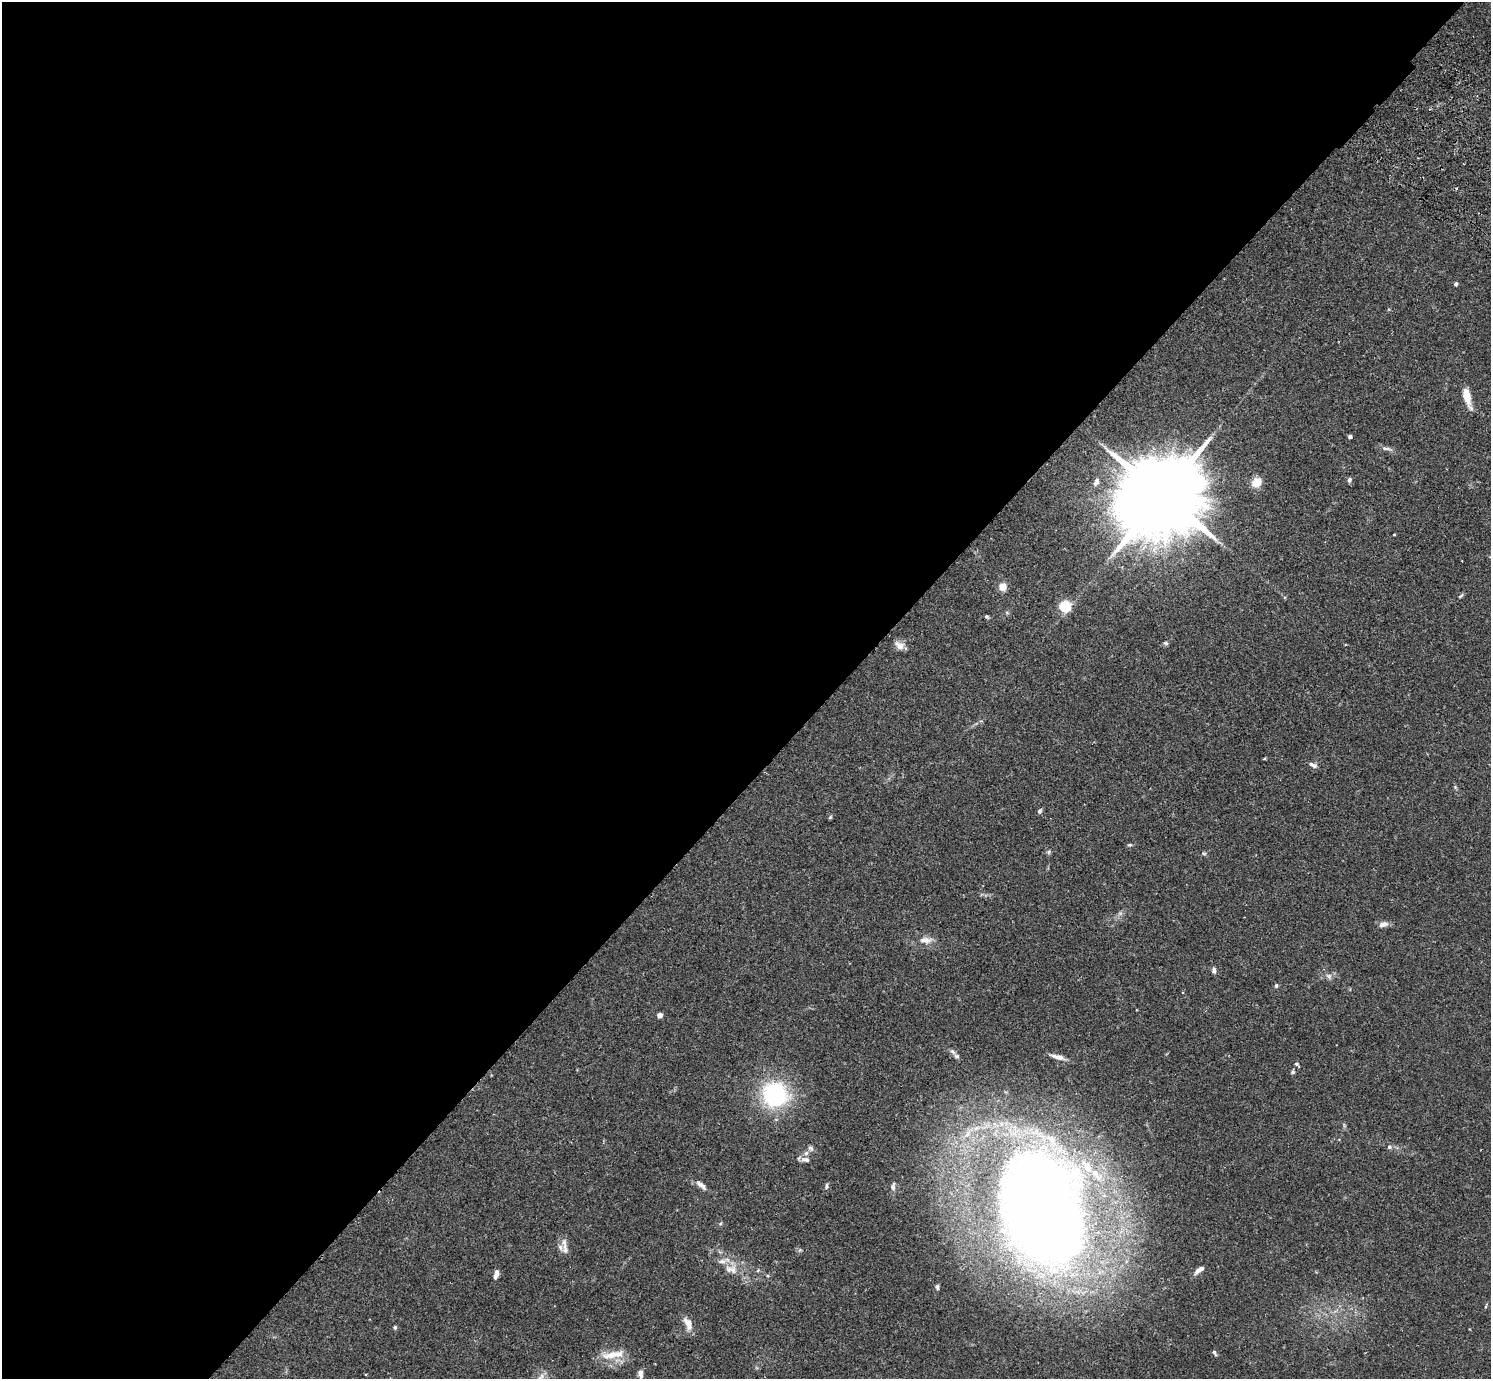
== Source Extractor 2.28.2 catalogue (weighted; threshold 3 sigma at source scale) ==
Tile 5 of 4 x 4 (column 1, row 2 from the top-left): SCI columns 40-1528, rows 2956-4332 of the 6033 x 6050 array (HDU 1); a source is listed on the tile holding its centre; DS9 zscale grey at full resolution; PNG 1493 x 1381 px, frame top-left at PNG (2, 2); no overlay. Shown black and unused: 56% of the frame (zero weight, under 2 of 3 exposures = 3% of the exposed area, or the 3 px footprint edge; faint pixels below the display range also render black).
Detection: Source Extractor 2.28.2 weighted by HDU 2 'WHT'; one run over the whole footprint, this tile lists its part. Background 0.0961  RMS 0.0062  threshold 0.0281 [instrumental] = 3 sigma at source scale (4.5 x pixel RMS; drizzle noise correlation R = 1.50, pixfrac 1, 0.05/0.05 arcsec/px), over >= 5 px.
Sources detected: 58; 1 inside a brighter object's white glare — not listed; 4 inside a brighter listed object's ellipse — not listed separately; the other 53 listed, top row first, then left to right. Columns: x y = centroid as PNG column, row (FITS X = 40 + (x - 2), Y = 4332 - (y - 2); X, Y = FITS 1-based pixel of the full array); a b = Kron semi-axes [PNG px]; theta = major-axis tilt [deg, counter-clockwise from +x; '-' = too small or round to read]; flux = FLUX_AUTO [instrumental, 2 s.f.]
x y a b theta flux
1456 284 5 4 - 1.1
1467 397 23 8 -75 8.8
1350 436 4 3 - 2.2
1386 448 15 4 -8 2.2
1349 480 7 5 79 1.4
1096 482 11 6 65 2.5
1257 482 13 10 43 6.2
1162 495 30 19 45 11000
1394 535 4 2 - 0.44
1003 587 7 7 - 5.8
1461 596 8 4 38 0.94
1065 606 5 5 - 51
987 617 6 4 -28 0.87
1166 643 6 5 - 0.96
899 645 13 8 -36 4
1313 765 12 5 -25 2.1
1039 811 7 5 42 1.2
830 817 6 4 46 0.75
1130 845 6 4 1 0.9
1049 852 6 4 89 0.94
1204 854 6 4 -1 0.81
1383 924 12 7 14 3
925 940 19 8 -1 4.8
1214 970 7 5 -80 1.9
1329 976 9 7 -36 2.1
1276 985 5 4 - 1.2
660 1015 6 5 - 2.1
953 1052 9 6 -45 1.6
1058 1057 18 6 -14 3.7
1296 1064 6 5 - 1.2
1293 1072 6 5 - 1
775 1094 19 18 - 75
967 1134 12 8 58 5.2
1389 1147 6 5 - 1.2
811 1148 8 6 -44 1.6
806 1160 13 7 -6 2.5
1087 1167 14 10 -71 6.6
701 1185 16 6 -40 3.3
826 1186 9 3 89 1.2
893 1187 10 6 82 1.9
1038 1203 64 44 88 950
565 1249 18 8 -84 4.5
731 1269 20 11 -14 7
758 1270 5 3 - 0.72
1199 1270 13 5 36 3.2
496 1274 10 5 74 3
937 1287 6 5 - 1.3
688 1323 16 9 -63 5.9
395 1327 5 4 - 0.99
1214 1353 7 4 -61 1
613 1355 34 9 9 10
640 1373 11 6 -83 2.3
541 1377 14 6 49 3.2
Isophote crosses this tile's border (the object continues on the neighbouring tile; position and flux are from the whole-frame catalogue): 1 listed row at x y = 541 1377